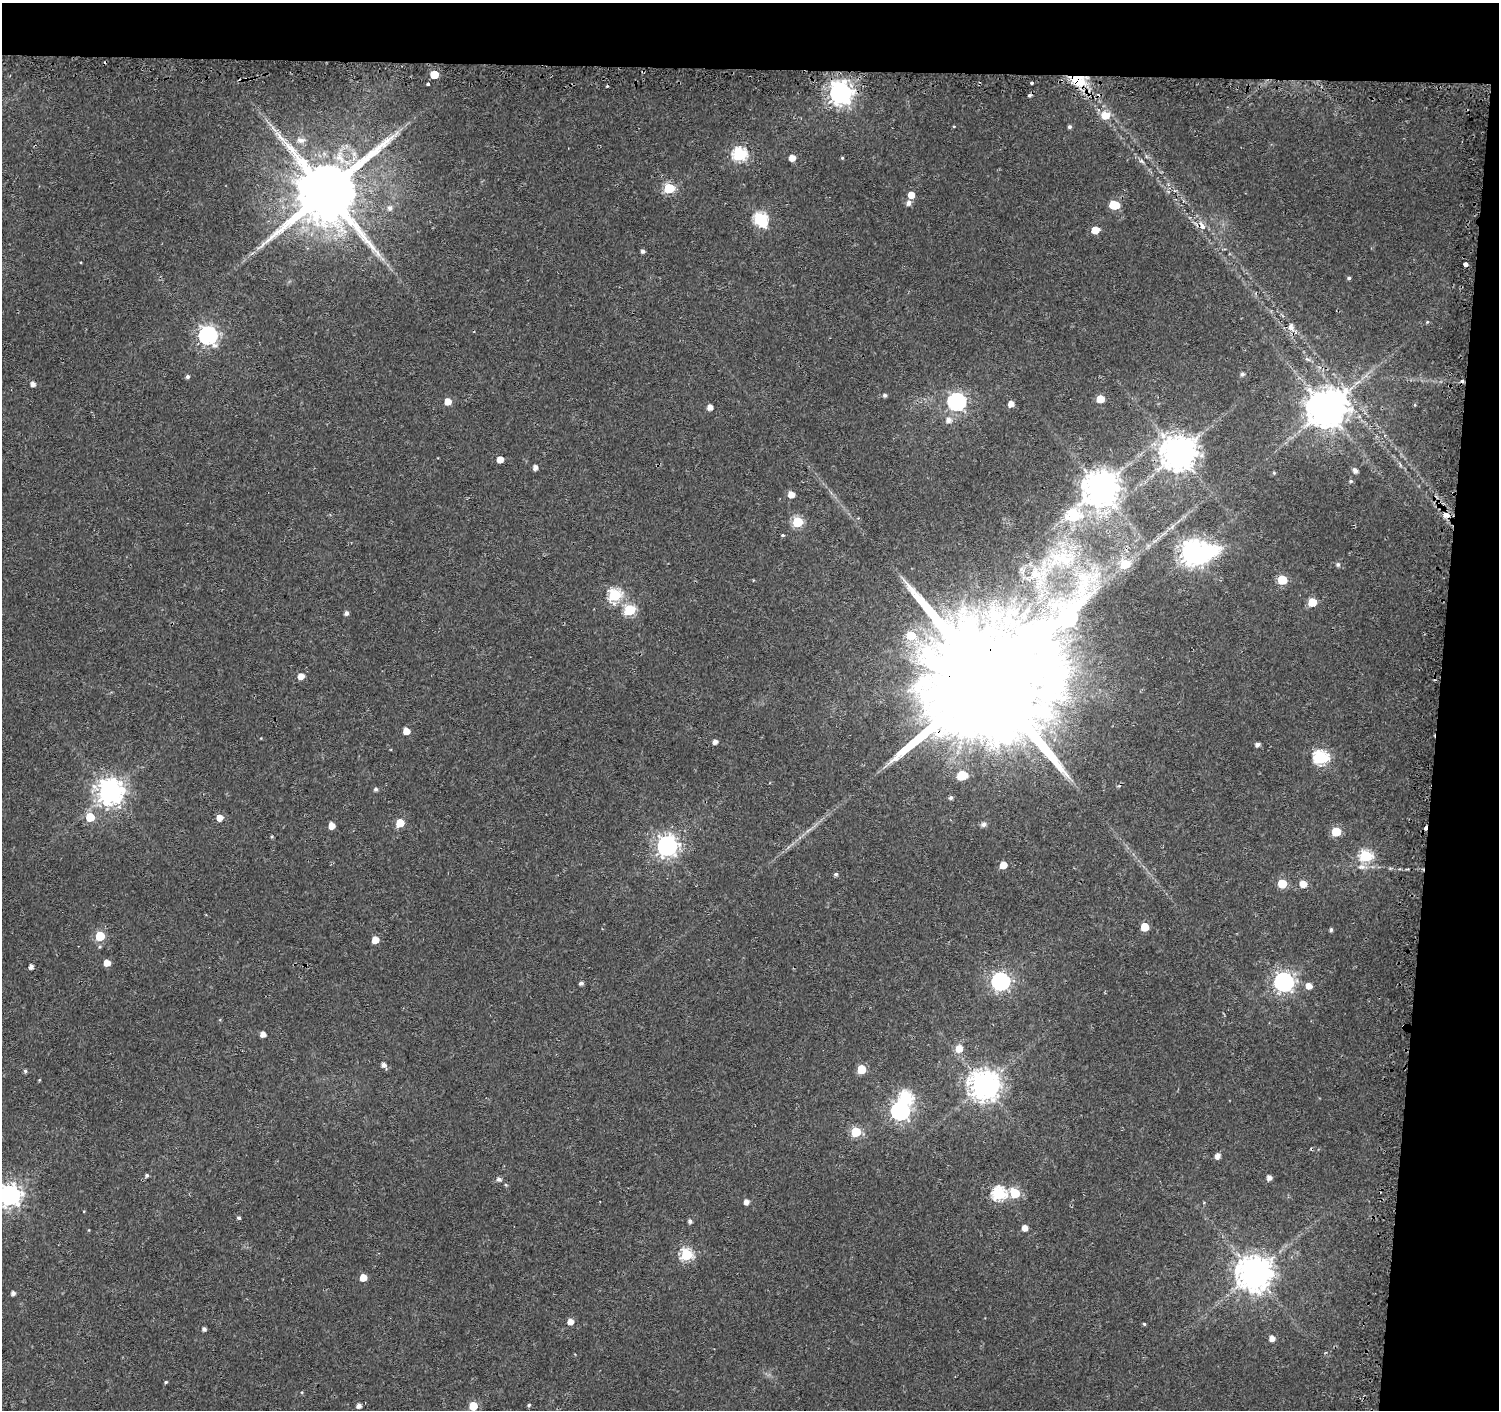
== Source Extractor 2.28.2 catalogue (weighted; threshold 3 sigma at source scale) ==
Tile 3 of 3 x 3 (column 3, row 1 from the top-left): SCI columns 3116-4612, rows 4180-5587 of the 4662 x 5899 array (HDU 1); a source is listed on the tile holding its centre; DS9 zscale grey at full resolution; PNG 1501 x 1412 px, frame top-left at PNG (2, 3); no overlay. Shown black and unused: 9% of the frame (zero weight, under 2 of 3 exposures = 3% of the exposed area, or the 3 px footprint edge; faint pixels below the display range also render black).
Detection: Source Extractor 2.28.2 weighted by HDU 2 'WHT'; one run over the whole footprint, this tile lists its part. Background 0.0177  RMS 0.0033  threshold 0.0147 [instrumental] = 3 sigma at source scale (4.5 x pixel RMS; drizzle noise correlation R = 1.50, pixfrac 1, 0.0396/0.0396 arcsec/px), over >= 5 px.
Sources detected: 140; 1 too faint to see at this stretch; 1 inside a brighter object's white glare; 7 cosmic-ray / hot-pixel residue — not listed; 1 inside a brighter listed object's ellipse — not listed separately; the other 130 listed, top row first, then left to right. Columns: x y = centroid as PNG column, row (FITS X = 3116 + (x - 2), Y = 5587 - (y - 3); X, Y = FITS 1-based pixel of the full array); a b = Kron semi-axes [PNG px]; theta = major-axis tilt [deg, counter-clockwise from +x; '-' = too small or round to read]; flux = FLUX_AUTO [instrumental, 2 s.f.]
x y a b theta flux
434 75 5 5 - 10
1077 79 18 13 17 8.4
1032 83 3 3 - 0.49
428 84 3 3 - 1
840 93 8 8 - 270
1105 115 9 8 - 5.2
954 126 4 3 - 0.27
1069 127 4 4 - 0.71
301 140 10 7 -4 2
739 155 7 7 - 48
792 158 5 5 - 3
842 158 4 3 - 0.38
1141 161 8 5 -35 0.79
669 188 6 5 - 25
326 192 19 17 54 3500
911 195 6 5 - 3.4
909 203 7 6 - 1.3
1114 205 7 5 -8 12
390 208 7 7 - 1.4
760 219 8 6 -54 47
1202 225 13 8 -67 2.6
1095 230 6 5 - 5.3
643 251 4 4 - 0.93
1465 265 4 3 - 6
1349 278 5 4 - 0.61
1427 322 4 4 - 0.44
1291 327 13 9 -76 2.2
208 335 7 7 - 130
1308 359 8 5 -19 0.71
1242 374 5 4 - 0.83
187 377 5 5 - 0.77
33 384 5 4 - 1.7
885 395 5 4 - 0.8
1100 399 5 5 - 6.6
448 401 5 5 - 4.3
956 402 7 7 - 100
1011 404 5 5 - 2.4
1415 405 5 3 - 0.3
710 407 5 5 - 2.3
1326 409 11 10 - 1000
948 420 7 7 - 1.9
1178 453 10 10 - 780
500 459 5 5 - 3.4
535 467 5 4 - 1.6
1355 471 6 5 - 1.4
1274 473 5 4 - 0.42
1351 481 5 4 - 0.58
1100 488 10 10 - 780
791 494 5 5 - 3.3
1446 515 10 8 -18 2.2
1074 516 9 8 - 25
797 522 6 6 - 25
782 535 5 3 - 0.38
1193 552 14 9 3 340
1063 559 32 20 -9 21
1125 564 6 6 - 14
1338 564 5 5 - 0.74
1282 580 6 5 - 15
1083 586 63 20 49 25
615 595 6 6 - 41
1312 602 6 5 - 7.4
629 610 6 6 - 28
346 613 5 4 - 1.1
301 676 5 5 - 3.1
988 680 50 32 75 23000
406 731 5 5 - 3.5
715 742 5 4 - 1.5
1258 745 5 4 - 1.3
1321 758 7 6 - 63
962 775 13 10 15 4.3
376 789 5 4 - 0.73
110 791 8 8 - 370
951 798 5 4 - 0.79
90 817 6 5 - 11
220 818 5 5 - 3
400 823 5 5 - 8.6
984 824 6 6 - 1.2
332 826 5 5 - 3.5
808 830 12 3 35 0.97
1336 832 6 5 - 13
272 837 4 4 - 0.42
667 846 8 8 - 180
1366 856 6 6 - 37
1003 865 5 5 - 4.2
1362 867 14 7 0 2.2
836 874 4 4 - 0.72
1282 883 6 5 - 11
1303 884 6 6 - 3.8
1145 927 5 5 - 7.5
1331 930 4 4 - 0.68
100 936 5 5 - 17
375 940 5 5 - 4.4
107 963 5 5 - 3.6
31 966 4 4 - 1.4
1000 981 7 7 - 120
1284 982 8 7 - 160
581 983 4 4 - 1
1309 986 6 6 - 2.5
263 1034 5 4 - 2.3
959 1049 6 6 - 4.4
384 1065 6 5 - 1.5
861 1069 6 5 - 11
25 1071 5 4 - 0.64
984 1085 9 9 - 510
900 1111 7 7 - 120
856 1132 6 5 - 19
1217 1156 5 5 - 2
147 1175 5 4 - 0.71
1269 1178 4 4 - 1.7
499 1179 5 5 - 1.2
999 1193 7 6 - 48
1015 1193 6 6 - 14
10 1195 8 8 - 220
746 1202 5 5 - 1.8
84 1211 4 2 - 0.21
239 1218 4 4 - 0.66
690 1221 4 4 - 1.1
1025 1228 5 5 - 2.7
686 1254 6 6 - 37
1254 1273 10 10 - 740
363 1278 5 5 - 4.7
13 1293 4 4 - 1.3
570 1322 5 5 - 2.7
1144 1324 4 4 - 0.42
204 1329 4 4 - 1.1
1272 1338 5 4 - 2.5
166 1382 4 3 - 0.41
529 1405 5 4 - 0.48
359 1406 5 4 - 1.6
473 1406 5 5 - 9.6
Overlapping masked pixels (flux is a lower limit): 3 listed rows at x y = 1077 79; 1446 515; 988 680
Isophote crosses this tile's border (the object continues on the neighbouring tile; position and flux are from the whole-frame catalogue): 1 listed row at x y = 10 1195